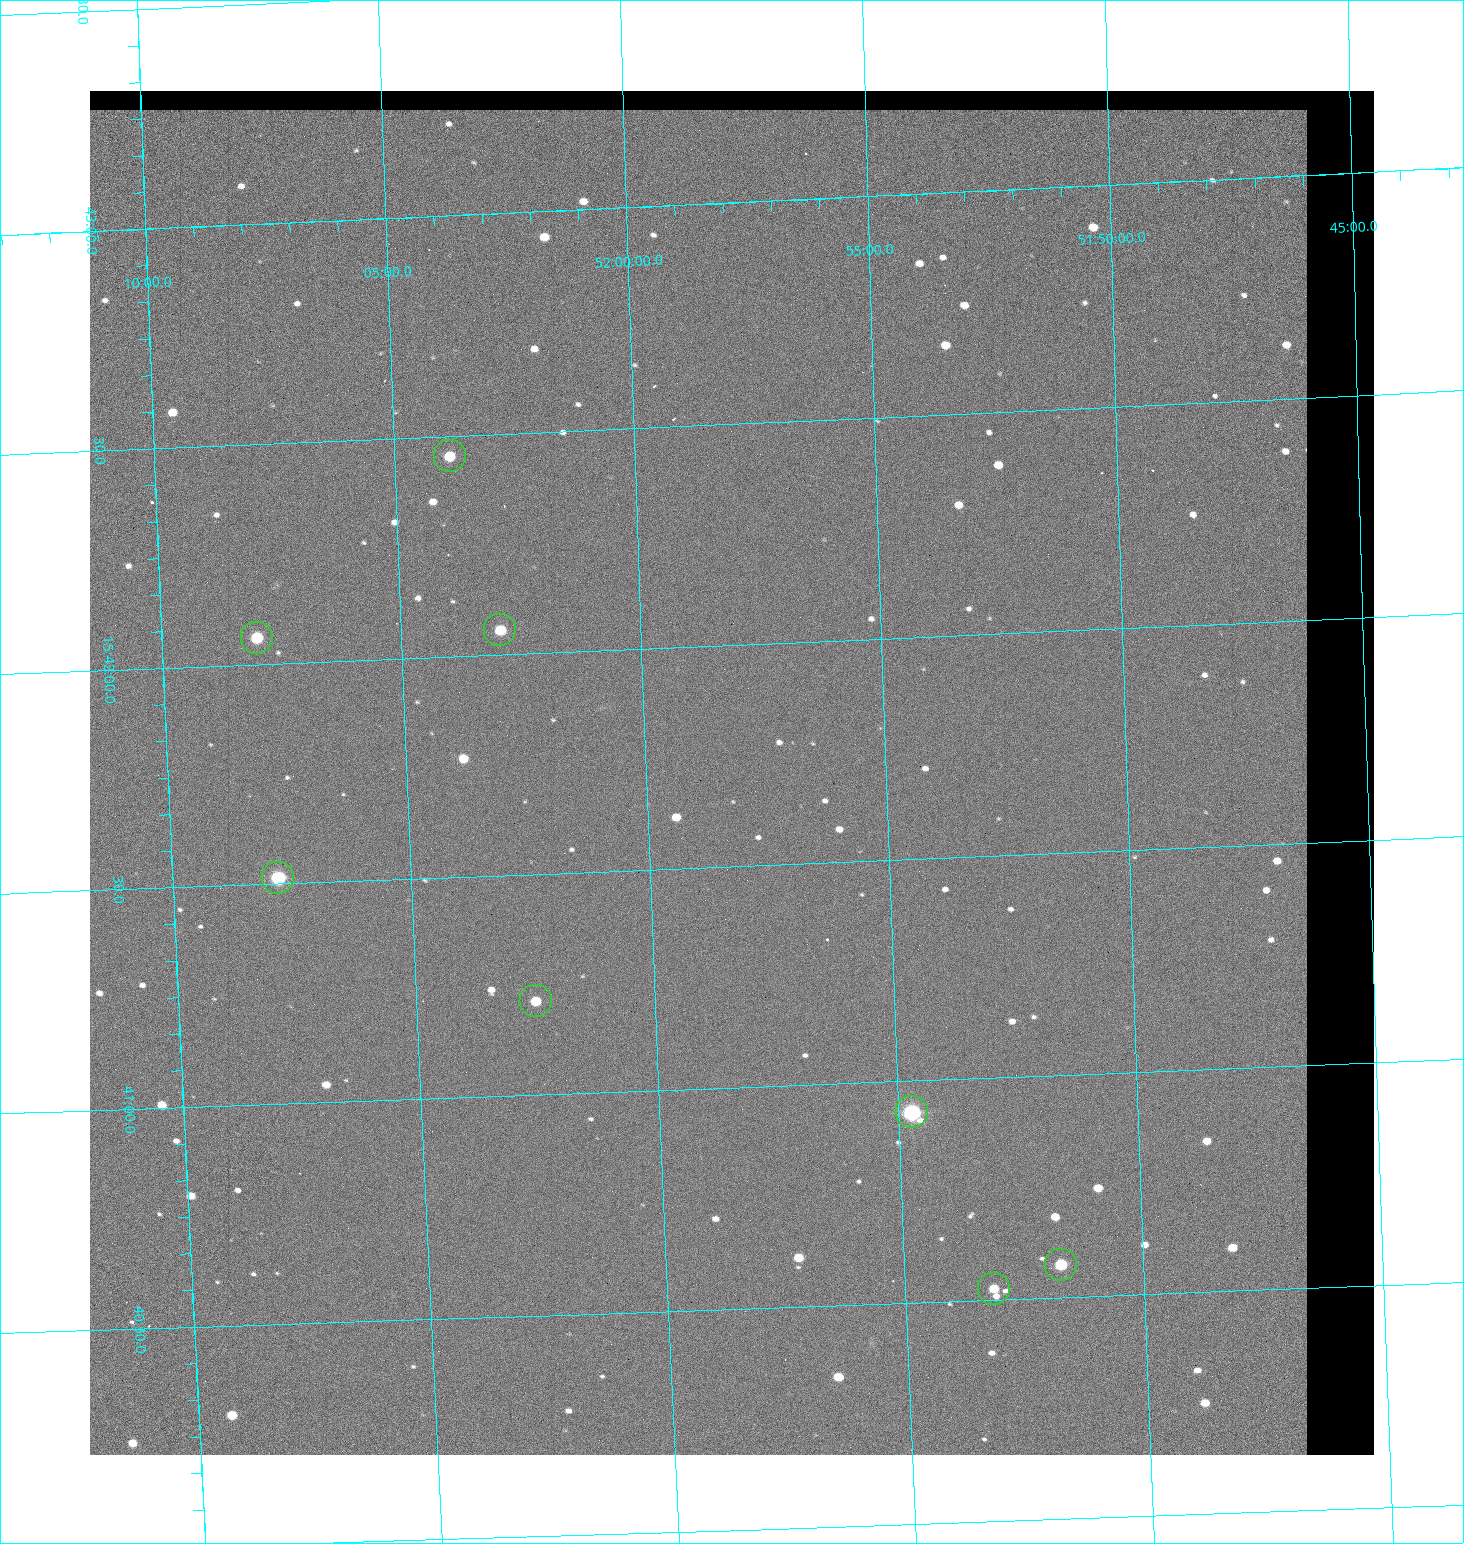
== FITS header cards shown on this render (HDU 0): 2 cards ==
NAXIS1  =                 1284 / length of data axis 1
NAXIS2  =                 1364 / length of data axis 2

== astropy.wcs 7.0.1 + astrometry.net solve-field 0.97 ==
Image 1284 x 1364 px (HDU 0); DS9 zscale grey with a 90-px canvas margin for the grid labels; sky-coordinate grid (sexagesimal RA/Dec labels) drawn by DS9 from the SOLVED WCS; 8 Tycho-2 reference stars matched to detected sources circled (green)
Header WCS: RA---TAN/DEC--TAN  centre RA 15:41:43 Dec +51:58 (235.43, +51.97 deg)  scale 1.26 arcsec/px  FOV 26.9' x 28.5'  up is +92 deg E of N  parity flipped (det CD > 0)
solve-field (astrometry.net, Tycho-2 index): VERIFIED the header's WCS against the Tycho-2 star catalogue (8 matches, 0 conflicts) and refined it, rather than solving blind
Solved WCS: RA---TAN-SIP/DEC--TAN-SIP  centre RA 15:41:43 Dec +51:58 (235.43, +51.97 deg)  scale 1.25 arcsec/px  FOV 26.8' x 28.5'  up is +92 deg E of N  parity flipped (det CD > 0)
The solver's refit moves the header's centre by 0.48 arcsec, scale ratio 0.9974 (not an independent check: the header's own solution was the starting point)
Tycho-2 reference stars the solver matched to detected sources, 8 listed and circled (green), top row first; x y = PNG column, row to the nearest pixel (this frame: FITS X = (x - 90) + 1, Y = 1364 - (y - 91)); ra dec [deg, ICRS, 3 dp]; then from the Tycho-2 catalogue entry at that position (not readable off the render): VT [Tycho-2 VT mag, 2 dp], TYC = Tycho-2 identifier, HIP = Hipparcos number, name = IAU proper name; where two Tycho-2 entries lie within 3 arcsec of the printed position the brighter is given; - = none
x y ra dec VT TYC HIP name
450 456 235.614 +52.064 11.61 3489-1132-1 - -
500 630 235.514 +52.049 11.19 3489-1407-1 - -
257 638 235.515 +52.133 11.12 3489-1380-1 - -
278 878 235.378 +52.130 9.31 3489-1322-1 76850 -
536 1001 235.303 +52.042 11.52 3489-958-1 - -
912 1112 235.232 +51.912 9.59 3489-824-1 - -
1061 1265 235.143 +51.862 10.97 3489-1016-1 - -
994 1289 235.131 +51.886 12.29 3489-908-1 - -